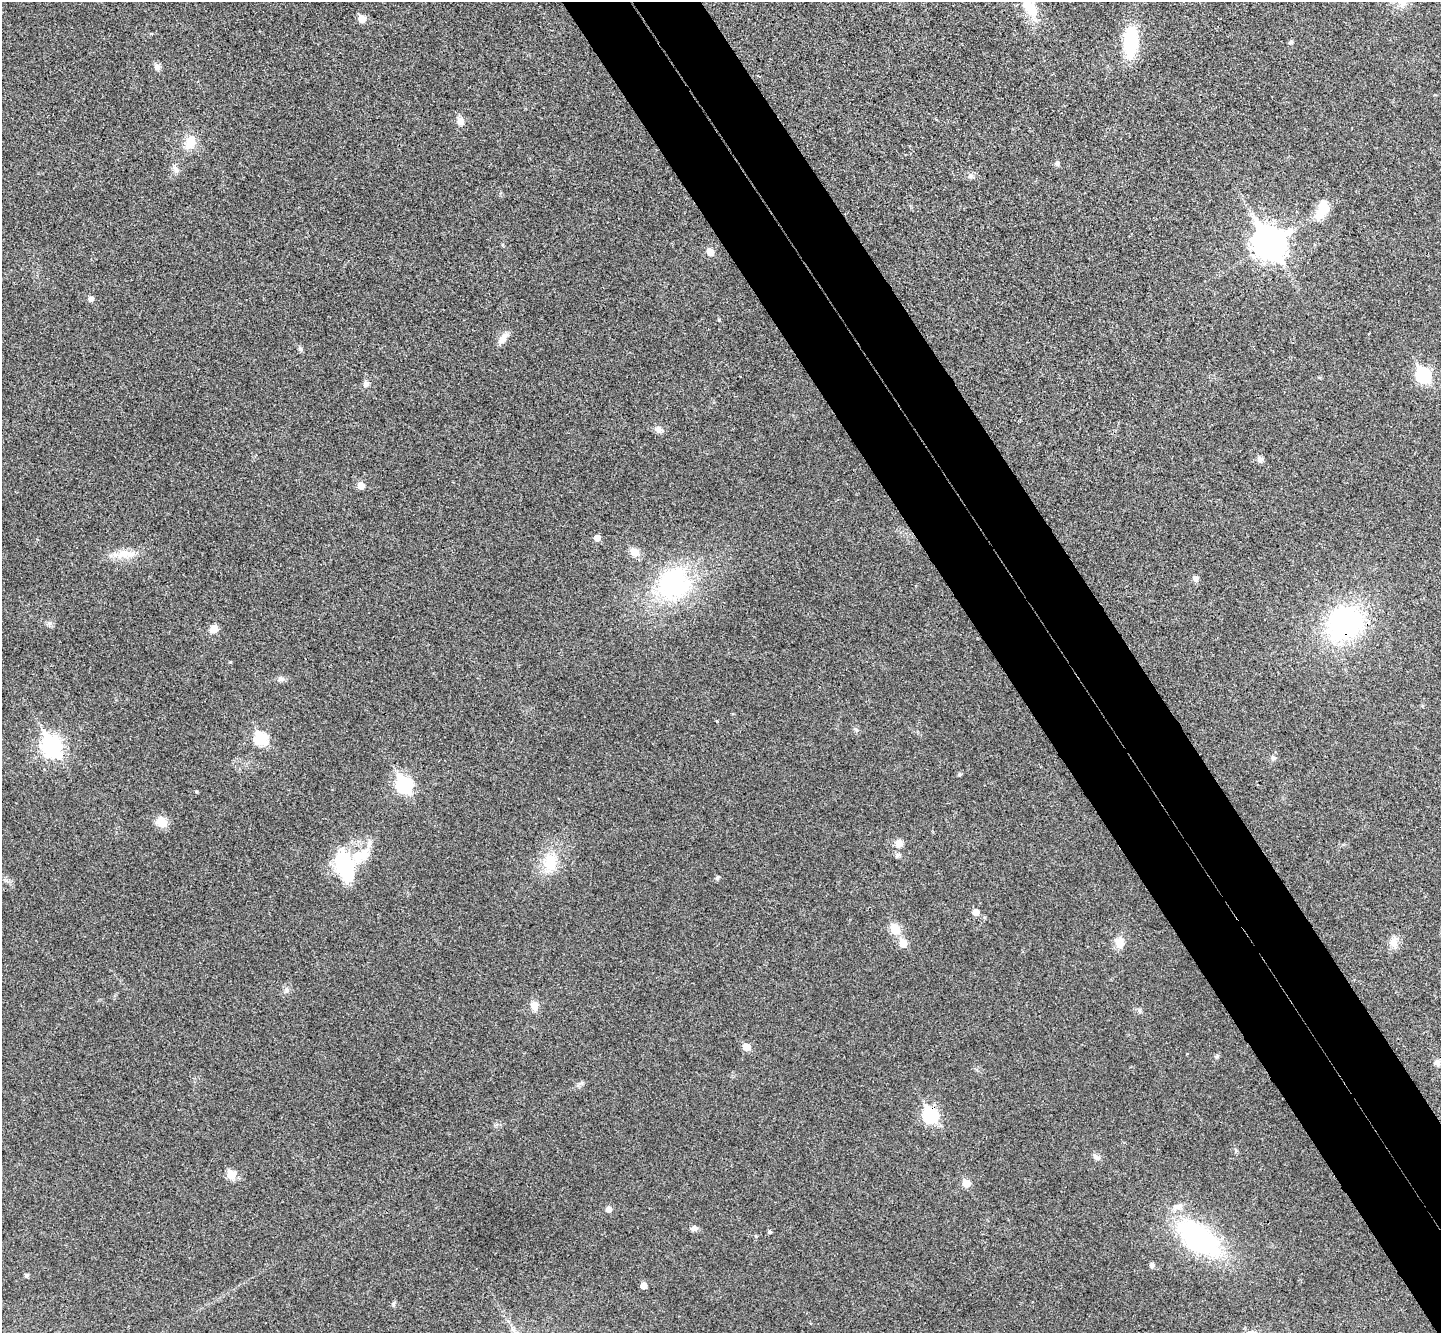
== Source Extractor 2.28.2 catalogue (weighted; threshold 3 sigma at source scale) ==
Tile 6 of 4 x 4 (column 2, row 2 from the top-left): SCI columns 1491-2929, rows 2851-4181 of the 5862 x 5834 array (HDU 1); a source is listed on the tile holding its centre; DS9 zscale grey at full resolution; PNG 1443 x 1335 px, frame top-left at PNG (2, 2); no overlay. Shown black and unused: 9% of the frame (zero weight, under 3 of 4 exposures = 6% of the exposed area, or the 3 px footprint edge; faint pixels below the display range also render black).
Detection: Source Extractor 2.28.2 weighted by HDU 2 'WHT'; one run over the whole footprint, this tile lists its part. Background 0.0267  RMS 0.0059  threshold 0.0266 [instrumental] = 3 sigma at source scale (4.5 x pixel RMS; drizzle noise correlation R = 1.50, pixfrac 1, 0.05/0.05 arcsec/px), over >= 5 px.
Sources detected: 69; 1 inside a brighter object's white glare — not listed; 1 inside a brighter listed object's ellipse — not listed separately; the other 67 listed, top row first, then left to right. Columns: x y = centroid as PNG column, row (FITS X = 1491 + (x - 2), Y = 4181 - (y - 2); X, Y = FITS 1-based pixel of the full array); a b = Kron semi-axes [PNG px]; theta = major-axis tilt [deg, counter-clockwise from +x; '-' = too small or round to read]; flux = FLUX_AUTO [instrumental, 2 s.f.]
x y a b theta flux
1402 2 14 13 - 5.8
1031 10 22 13 -70 15
362 19 6 5 - 9.5
1131 42 26 13 87 39
1291 42 5 4 - 1.5
157 67 9 7 -59 2.7
460 121 10 8 -86 3.7
190 143 18 13 59 9.1
1057 163 7 5 82 1.4
176 170 13 6 -57 2.3
970 176 8 7 - 1.9
1322 210 27 13 63 13
1269 243 13 11 -54 860
710 252 6 5 - 7.7
91 299 5 5 - 2.4
719 320 5 3 - 0.6
503 338 18 8 55 4.6
300 348 8 5 -53 1.3
1423 375 8 7 - 99
1319 377 5 3 - 0.64
366 384 8 7 - 2.2
658 429 10 8 -51 3
1260 459 7 6 - 2.4
361 486 5 5 - 7.1
597 538 5 5 - 4.8
634 552 12 10 -38 5.5
124 553 24 12 9 9.7
1195 578 7 6 - 2.5
674 583 40 36 46 80
1345 623 38 32 34 100
213 629 10 9 - 4.7
230 662 4 3 - 0.5
281 679 9 7 -8 2.1
261 739 7 6 - 58
52 746 10 8 -60 230
1273 758 7 6 - 1.6
959 774 5 4 - 1
404 785 8 7 - 130
161 822 13 12 - 7.2
899 843 9 9 - 4.3
897 855 8 6 15 1.4
357 856 21 15 86 14
550 862 26 19 -84 17
344 865 22 11 -75 72
717 878 5 5 - 1.4
976 912 6 6 - 5.1
895 929 6 6 - 22
1119 942 14 12 -81 6.4
1394 942 14 9 -80 5.6
903 943 6 6 - 11
534 1006 11 9 -72 5.1
1139 1011 7 4 -90 1
747 1047 5 5 - 9.6
1437 1063 9 8 - 2.4
930 1115 8 7 - 93
1096 1157 13 6 -37 2
231 1175 6 5 - 19
966 1183 6 5 - 9.6
1178 1207 14 8 7 4.2
608 1209 6 5 - 3.6
694 1228 9 6 14 2.2
770 1232 5 4 - 0.79
1199 1238 41 21 -36 120
1152 1265 5 4 - 2.2
26 1275 5 4 - 1.4
643 1286 5 5 - 6.2
393 1304 7 4 90 0.94
Overlapping masked pixels (flux is a lower limit): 2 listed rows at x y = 1345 623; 930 1115
Isophote crosses this tile's border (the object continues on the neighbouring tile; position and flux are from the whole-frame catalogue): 2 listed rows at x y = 1402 2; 1031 10
Unlisted compact peaks at least as high as the median listed source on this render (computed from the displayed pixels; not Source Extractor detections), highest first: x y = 196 791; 1217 1056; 582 1083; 717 721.